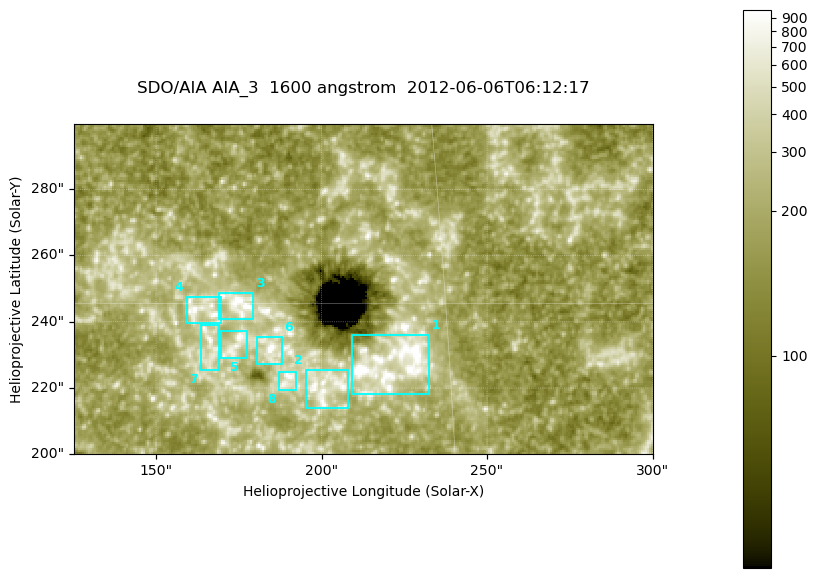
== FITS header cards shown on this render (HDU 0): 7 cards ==
TELESCOP= 'SDO/AIA '
INSTRUME= 'AIA_3   '
WAVELNTH=                 1600
WAVEUNIT= 'angstrom'
DATE-OBS= '2012-06-06T06:12:17.13'
CTYPE1  = 'HPLN-TAN'
CTYPE2  = 'HPLT-TAN'

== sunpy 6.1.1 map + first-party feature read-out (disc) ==
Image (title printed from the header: SDO/AIA AIA_3  1600 angstrom  2012-06-06T06:12:17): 287 x 164 px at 0.609 arcsec/px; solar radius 946 arcsec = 1552 px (partial field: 0.6% of the solar disc is inside the frame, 100% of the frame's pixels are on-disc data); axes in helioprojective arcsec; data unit not stated in the header (colour bar unlabelled)
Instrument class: DISC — disc imager (sunpy class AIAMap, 1600 A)
Bright regions (active regions / flare kernels): reference = the on-disc median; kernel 3 px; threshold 5 sigma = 333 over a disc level ~181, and >= 1.15x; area >= 47 px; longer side >= 3 px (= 1.8 arcsec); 8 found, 8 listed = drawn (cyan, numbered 1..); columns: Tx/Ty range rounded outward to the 2 arcsec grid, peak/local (2 s.f.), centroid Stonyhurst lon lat
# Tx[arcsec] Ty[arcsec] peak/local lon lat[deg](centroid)
1 208..234 218..236 17 +14 +14
2 194..208 214..226 4.9 +13 +13
3 168..180 240..250 6 +11 +15
4 158..170 238..248 5 +10 +15
5 168..178 228..238 5 +11 +14
6 180..188 226..236 6.5 +12 +14
7 162..170 224..240 4.3 +10 +14
8 186..192 218..226 4.9 +12 +14